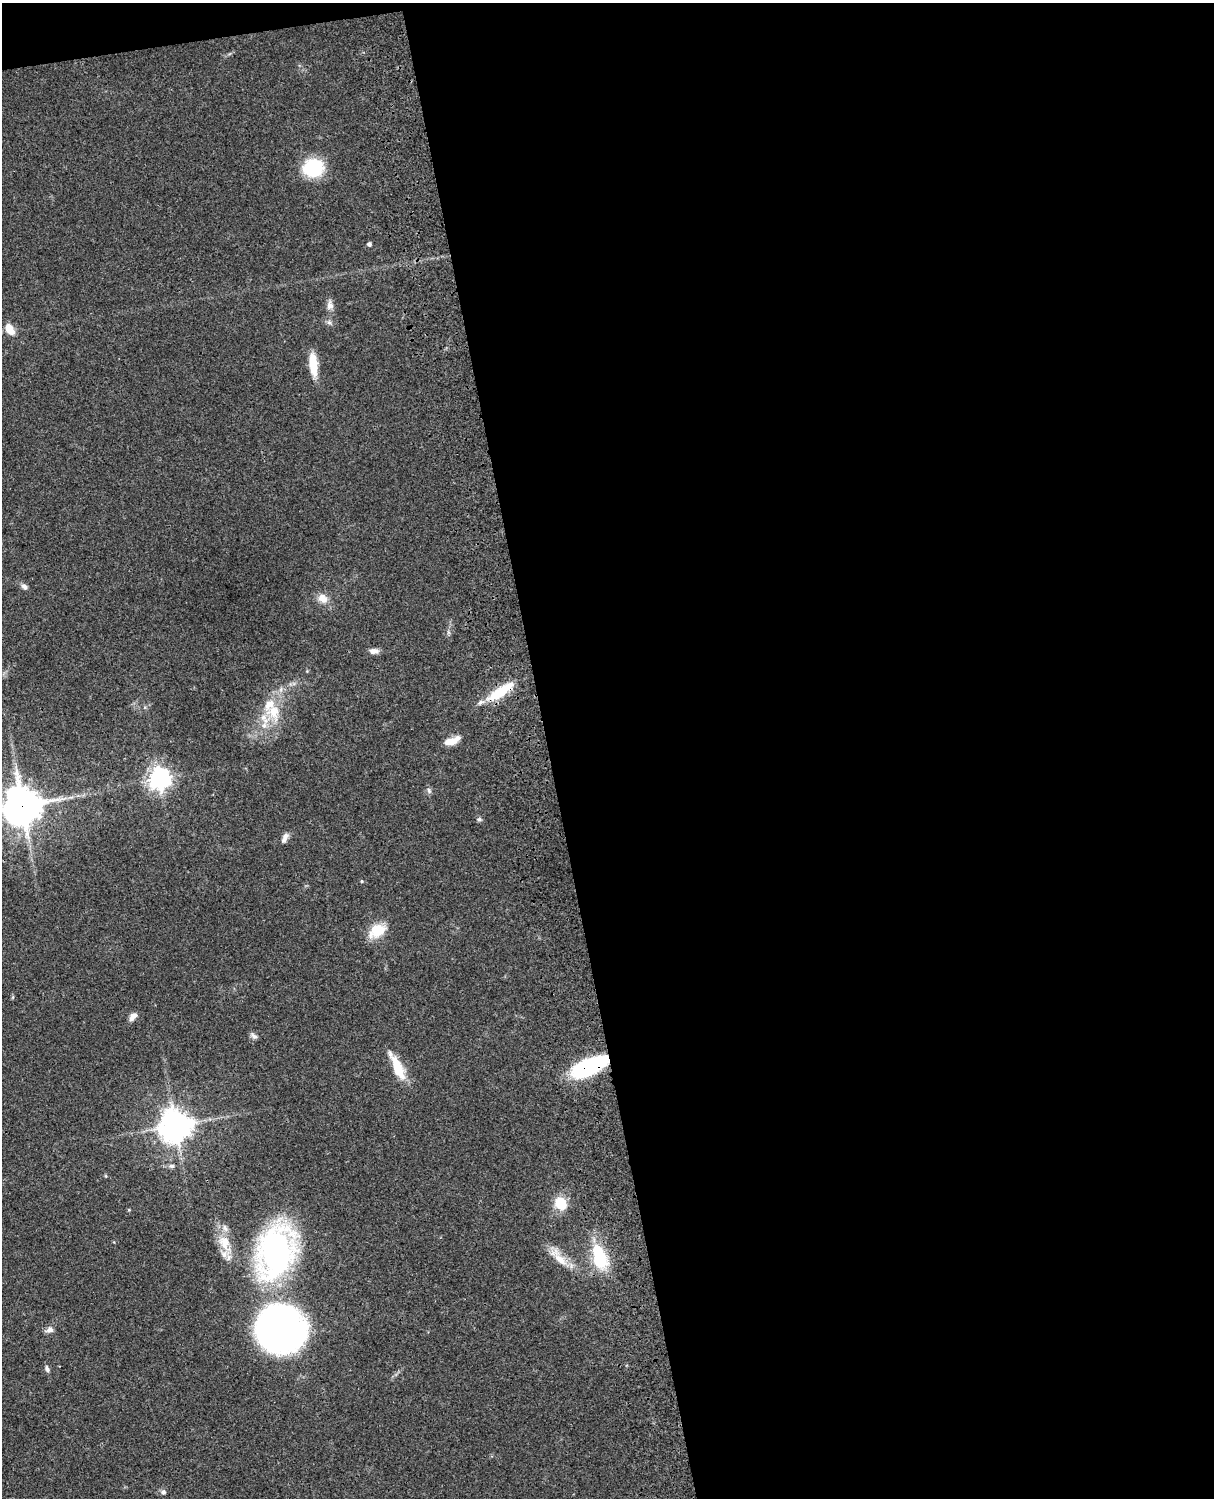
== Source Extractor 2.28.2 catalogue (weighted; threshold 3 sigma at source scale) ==
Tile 4 of 4 x 3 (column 4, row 1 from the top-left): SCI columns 3758-4969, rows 3268-4763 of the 5087 x 4926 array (HDU 1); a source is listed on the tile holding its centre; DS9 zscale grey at full resolution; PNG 1216 x 1500 px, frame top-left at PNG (2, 3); no overlay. Shown black and unused: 56% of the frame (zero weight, under 3 of 4 exposures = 6% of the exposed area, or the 3 px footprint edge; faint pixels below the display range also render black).
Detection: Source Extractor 2.28.2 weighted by HDU 2 'WHT'; one run over the whole footprint, this tile lists its part. Background 0.0773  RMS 0.0058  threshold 0.0261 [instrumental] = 3 sigma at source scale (4.5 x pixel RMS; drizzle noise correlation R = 1.50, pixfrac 1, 0.05/0.05 arcsec/px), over >= 5 px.
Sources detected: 39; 1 inside a brighter object's white glare — not listed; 4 inside a brighter listed object's ellipse — not listed separately; the other 34 listed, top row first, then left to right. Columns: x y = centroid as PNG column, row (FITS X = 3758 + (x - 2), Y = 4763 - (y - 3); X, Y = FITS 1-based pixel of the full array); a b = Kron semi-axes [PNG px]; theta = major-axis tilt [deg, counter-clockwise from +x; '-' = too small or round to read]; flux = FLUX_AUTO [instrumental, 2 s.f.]
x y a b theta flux
313 168 15 13 5 41
369 244 4 4 - 1.6
330 305 12 8 -86 3.2
329 322 6 6 - 1.4
10 329 14 8 -60 7.3
313 364 22 8 -85 15
24 586 9 6 -48 1.9
322 598 13 10 -39 5.8
374 651 10 6 2 3.4
501 691 37 11 34 20
274 712 26 19 -70 17
451 741 17 7 21 7.5
159 778 8 7 - 410
429 790 8 5 -71 1.3
22 806 13 13 - 1300
479 819 7 5 1 1.1
285 837 12 7 38 2.7
361 881 5 3 - 0.56
377 931 22 14 30 14
133 1016 11 6 41 3.4
254 1036 11 6 -35 1.9
397 1067 35 10 -64 15
588 1067 35 13 25 66
175 1125 10 10 - 950
172 1166 7 5 0 1.4
561 1203 13 11 -56 15
224 1243 26 15 -64 12
276 1252 39 26 74 210
559 1258 34 11 -50 11
600 1259 19 15 -62 26
281 1329 41 36 -46 300
49 1330 10 8 23 2.7
47 1369 9 5 -69 1.7
163 1492 7 7 - 1.7
Overlapping masked pixels (flux is a lower limit): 3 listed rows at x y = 501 691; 22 806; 588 1067
Isophote crosses this tile's border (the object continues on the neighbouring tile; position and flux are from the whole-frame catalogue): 1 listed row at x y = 22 806